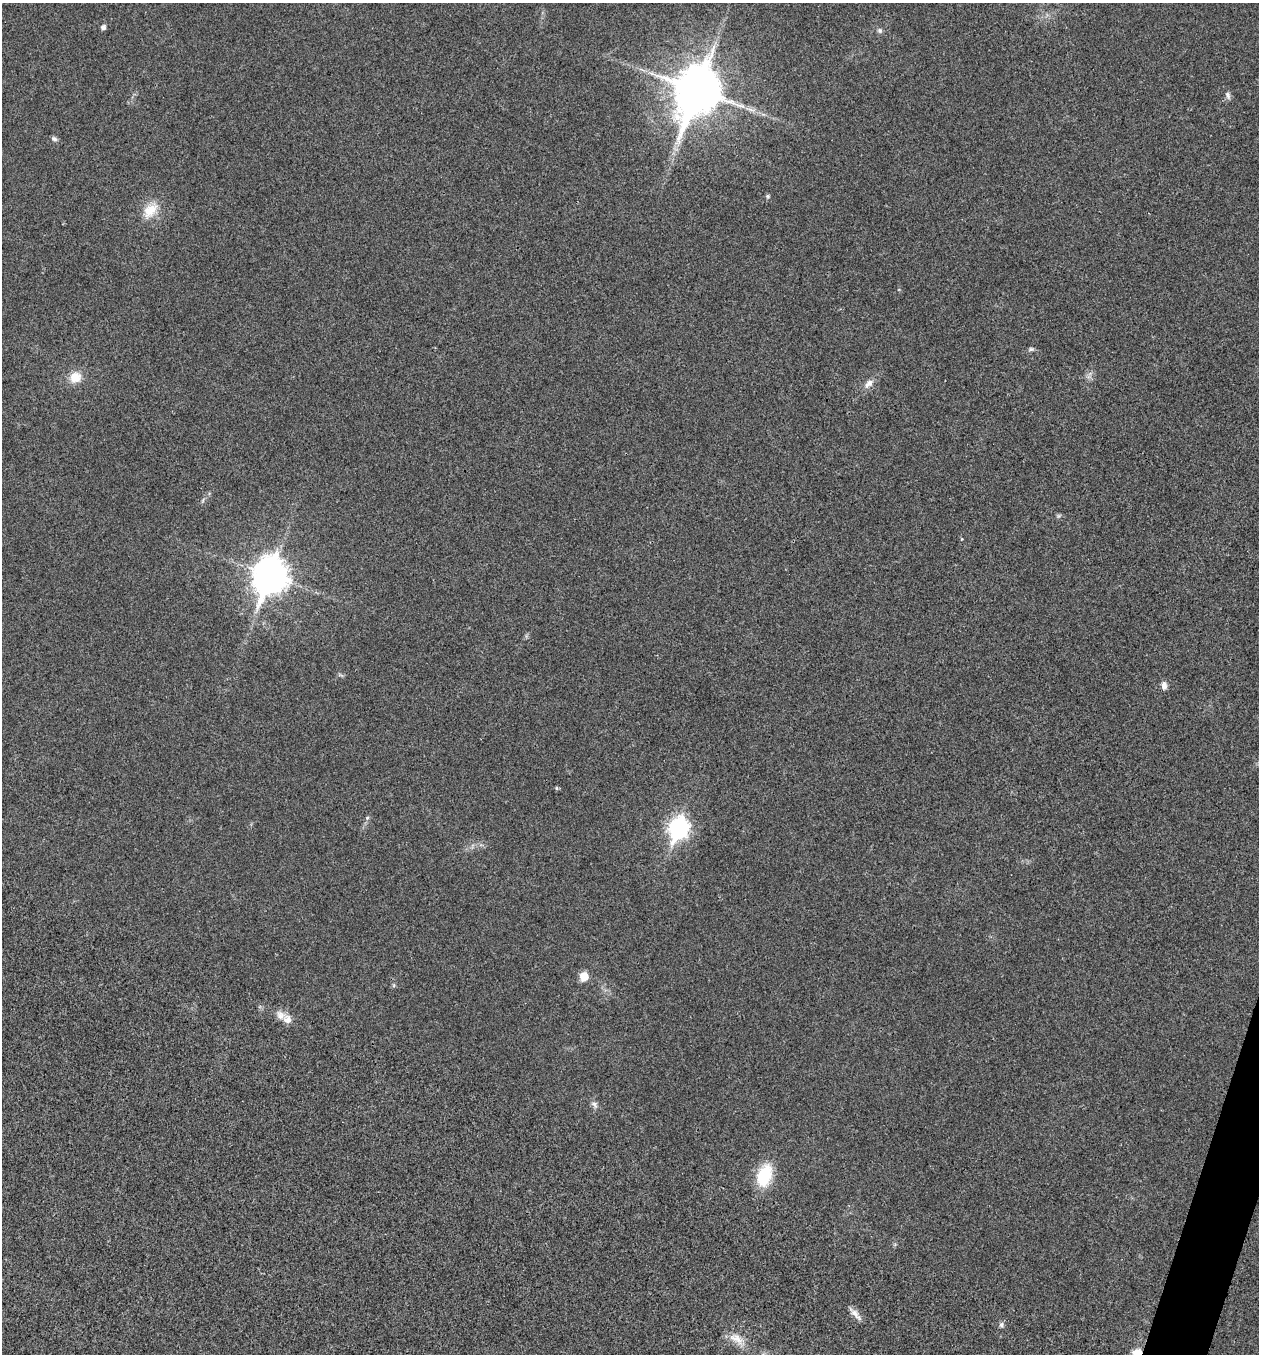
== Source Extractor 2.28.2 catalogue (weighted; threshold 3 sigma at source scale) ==
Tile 6 of 4 x 4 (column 2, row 2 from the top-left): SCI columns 1524-2780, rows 2707-4058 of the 5430 x 5417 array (HDU 1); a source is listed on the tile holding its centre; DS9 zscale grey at full resolution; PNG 1261 x 1356 px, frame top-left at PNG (2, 3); no overlay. Shown black and unused: <1% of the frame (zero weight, under 3 of 4 exposures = <1% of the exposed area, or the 3 px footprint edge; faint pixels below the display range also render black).
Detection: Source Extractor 2.28.2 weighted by HDU 2 'WHT'; one run over the whole footprint, this tile lists its part. Background 0.0205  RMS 0.0057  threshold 0.0256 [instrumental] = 3 sigma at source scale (4.5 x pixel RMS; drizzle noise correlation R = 1.50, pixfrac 1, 0.05/0.05 arcsec/px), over >= 5 px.
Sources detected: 25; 1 inside a brighter listed object's ellipse — not listed separately; the other 24 listed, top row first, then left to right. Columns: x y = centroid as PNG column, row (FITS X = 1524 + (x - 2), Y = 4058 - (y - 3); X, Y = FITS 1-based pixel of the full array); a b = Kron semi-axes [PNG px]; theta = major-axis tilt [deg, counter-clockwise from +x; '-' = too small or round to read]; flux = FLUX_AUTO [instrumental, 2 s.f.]
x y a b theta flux
103 27 5 5 - 2
880 30 7 5 -22 1.3
697 90 18 14 69 2100
1228 95 11 6 -69 1.9
54 139 8 6 -29 1.5
768 196 6 5 - 0.85
150 210 25 15 48 11
1031 349 7 5 1 1.1
75 377 14 13 - 8.3
869 383 14 8 45 3.9
962 539 5 3 - 0.51
270 576 14 11 72 990
1164 685 10 6 -83 2.8
557 788 5 4 - 0.83
367 818 6 4 72 0.87
679 828 10 8 71 250
584 976 6 5 - 15
287 1019 12 11 - 4.2
594 1104 11 5 -46 2
764 1175 22 13 71 26
855 1314 20 6 -49 3.6
1001 1325 7 6 - 1.5
736 1338 23 12 -32 7.7
1137 1354 6 5 - 28
Overlapping masked pixels (flux is a lower limit): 1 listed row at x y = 1137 1354
Isophote crosses this tile's border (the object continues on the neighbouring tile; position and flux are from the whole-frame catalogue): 1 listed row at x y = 1137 1354